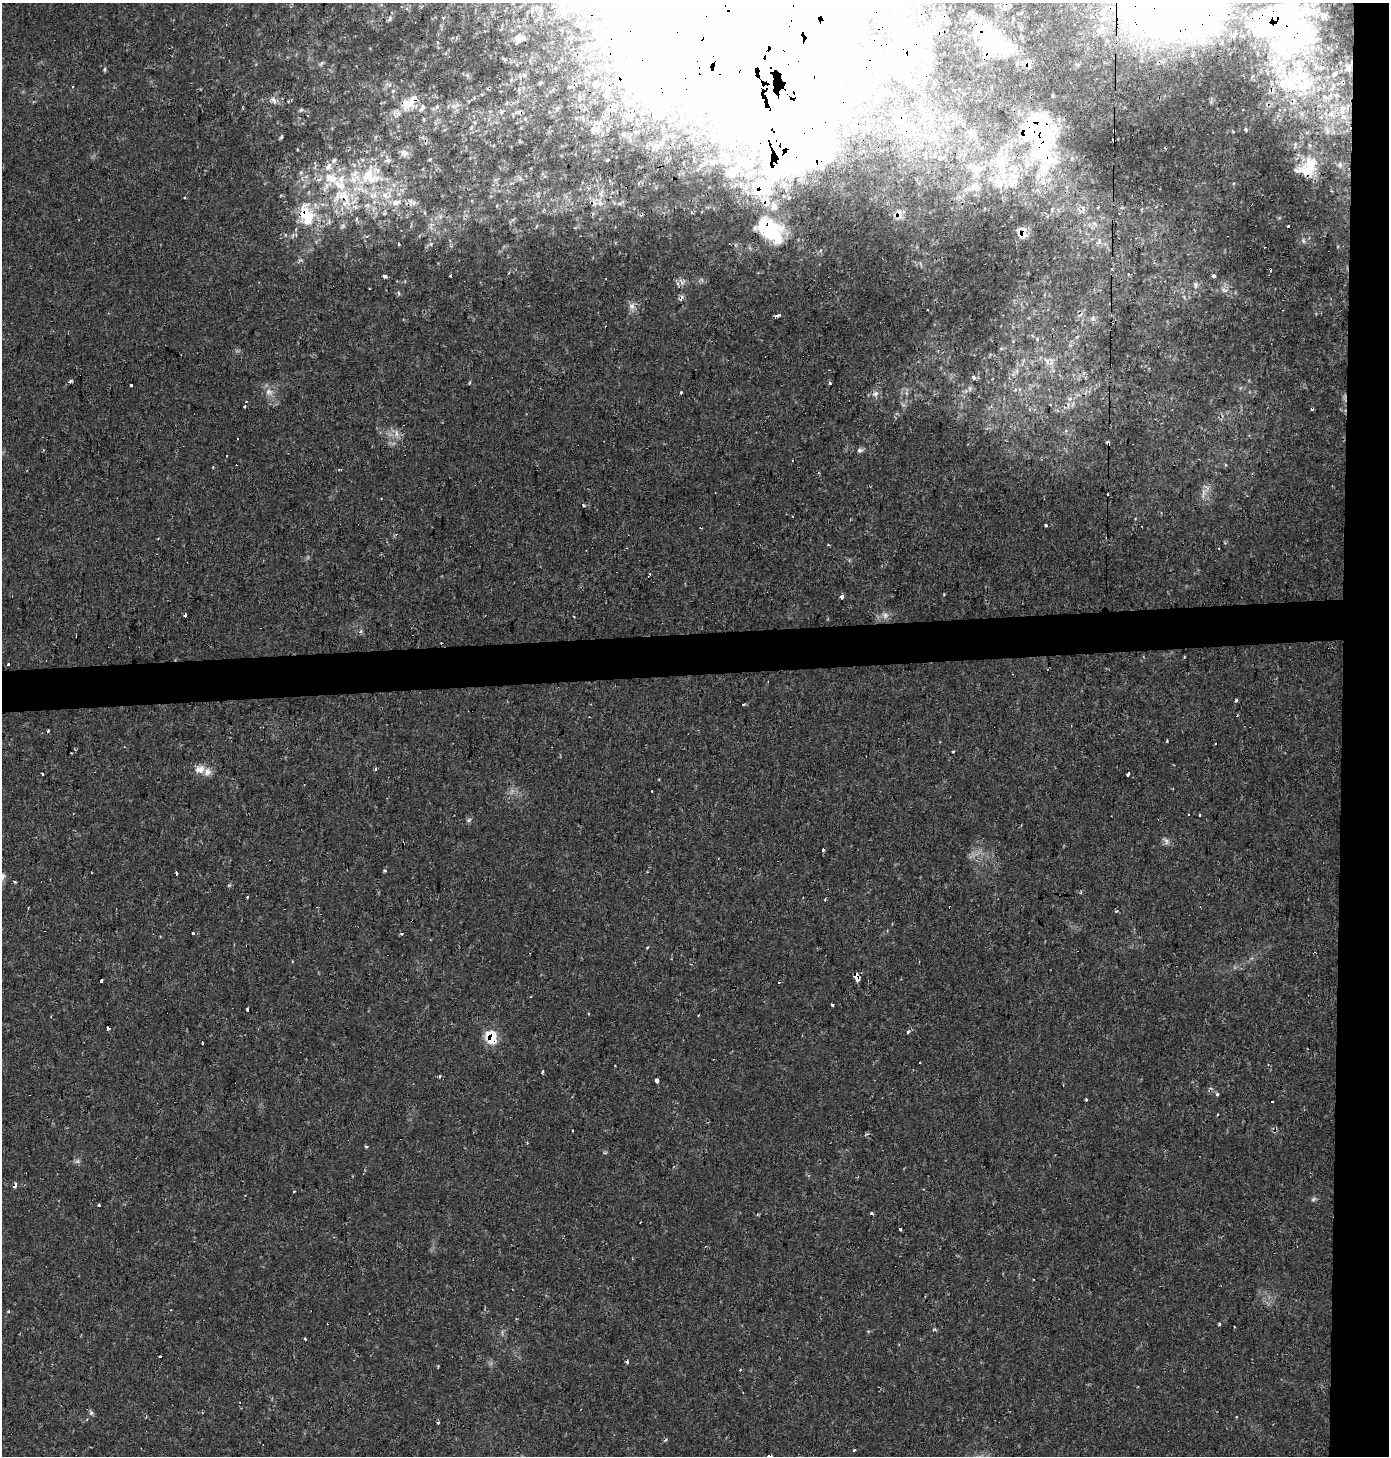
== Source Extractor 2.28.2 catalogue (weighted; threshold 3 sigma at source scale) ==
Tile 6 of 3 x 3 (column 3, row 2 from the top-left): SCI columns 2783-4169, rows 1487-2940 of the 4170 x 4428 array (HDU 1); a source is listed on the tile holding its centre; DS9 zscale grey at full resolution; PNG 1391 x 1458 px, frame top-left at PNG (2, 3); no overlay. Shown black and unused: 6% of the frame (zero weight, under 2 of 3 exposures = <1% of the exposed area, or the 3 px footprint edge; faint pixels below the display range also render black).
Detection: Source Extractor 2.28.2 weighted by HDU 2 'WHT'; one run over the whole footprint, this tile lists its part. Background 0.0306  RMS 0.0027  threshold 0.0123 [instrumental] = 3 sigma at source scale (4.5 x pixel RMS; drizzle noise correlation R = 1.50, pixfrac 1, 0.0396/0.0396 arcsec/px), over >= 5 px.
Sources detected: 268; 1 too faint to see at this stretch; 32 inside a brighter object's white glare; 44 cosmic-ray / hot-pixel residue — not listed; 37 inside a brighter listed object's ellipse — not listed separately; the other 154 listed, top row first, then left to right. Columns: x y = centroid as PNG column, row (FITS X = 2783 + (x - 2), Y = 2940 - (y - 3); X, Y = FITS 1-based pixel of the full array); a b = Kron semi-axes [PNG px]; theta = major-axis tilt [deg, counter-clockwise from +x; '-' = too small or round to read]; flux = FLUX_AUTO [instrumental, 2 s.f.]
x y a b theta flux
573 7 11 7 42 1.7
1004 8 9 4 88 0.85
1111 8 8 6 -50 1.8
969 13 11 7 63 1.2
390 19 9 5 63 0.79
1279 20 56 37 23 100
935 22 11 7 -8 1.1
518 38 10 9 - 1.6
994 44 44 23 28 17
321 63 8 5 49 0.54
1029 63 10 5 -84 0.89
105 69 7 3 89 0.37
524 75 6 5 - 0.66
784 79 71 48 71 2200
1295 79 125 67 -65 89
596 83 10 7 -15 1.3
274 100 12 7 -61 1.3
410 102 30 14 38 6.6
630 102 15 6 21 2.2
301 110 6 5 - 0.45
626 117 11 8 -31 1.7
659 117 14 5 7 0.91
1037 125 27 19 34 48
945 126 12 5 -32 1.1
1114 130 3 3 - 0.36
1246 130 5 3 - 0.35
910 131 25 21 -26 11
602 134 6 4 -73 0.4
281 137 5 3 - 0.57
934 138 19 9 -55 3.7
657 146 6 5 - 0.61
404 153 12 8 -21 1.3
722 154 12 10 -42 2.4
334 160 9 7 32 1.1
608 160 3 2 - 0.43
748 164 27 17 13 12
976 169 17 15 4 4.8
1043 170 78 45 75 38
301 172 7 6 - 0.73
370 176 41 30 -3 23
521 179 6 4 -70 0.47
975 187 15 11 -44 2.6
184 197 3 3 - 0.36
342 197 37 28 -38 24
396 202 14 8 9 2.3
600 203 12 6 -78 1.7
1098 207 4 3 - 0.28
544 210 5 4 - 0.4
384 213 6 4 19 0.39
306 214 28 19 -75 15
899 215 11 9 88 1.9
1094 224 13 6 -47 1.5
537 226 5 4 - 0.39
1288 226 3 3 - 0.55
771 230 39 23 -40 26
1303 240 8 5 -82 0.68
1099 241 12 6 70 1.4
399 244 3 2 - 0.45
1264 247 3 2 - 0.28
385 276 5 4 - 0.81
1213 276 3 3 - 1.7
682 282 11 9 -48 1.3
1195 285 10 5 -85 0.87
1225 290 10 5 -21 0.98
682 298 9 6 64 0.82
632 306 10 9 - 1.6
778 315 6 3 11 1.2
1092 319 8 3 75 0.59
606 327 3 3 - 0.42
1001 349 6 4 1 0.4
1048 362 14 10 -42 3
1017 371 9 4 82 0.92
1073 376 5 5 - 0.45
973 377 4 3 - 2.3
70 381 3 3 - 1.1
469 383 5 3 - 0.25
829 383 3 3 - 0.8
131 385 3 3 - 1
269 392 12 9 -27 2.1
681 393 3 2 - 2
875 394 9 7 57 1.2
1069 399 7 6 - 0.83
246 401 3 3 - 0.23
245 407 3 3 - 0.4
397 433 11 5 -80 1.3
1108 443 4 3 - 2.4
859 450 8 7 - 0.84
1108 494 3 3 - 0.82
1203 494 17 4 81 1.4
583 505 3 3 - 2
1046 525 3 3 - 0.47
701 527 3 2 - 0.28
828 545 3 3 - 0.28
650 574 3 3 - 0.56
842 597 4 3 - 2.6
185 615 4 3 - 8.1
885 615 10 9 - 1.5
360 632 4 4 - 0.78
1184 657 4 2 - 0.26
1236 700 3 3 - 1.7
744 704 3 3 - 0.77
1167 741 3 2 - 1.1
953 752 3 2 - 0.39
200 770 9 8 - 3.1
42 774 3 3 - 0.58
1128 774 4 3 - 0.92
1199 815 3 3 - 0.43
469 820 8 5 28 0.61
1166 841 12 6 -55 1
403 843 3 2 - 0.28
823 850 4 3 - 0.98
385 871 3 3 - 0.67
176 873 3 3 - 0.73
15 882 3 3 - 0.57
229 885 5 4 - 0.36
825 899 3 2 - 0.44
950 907 3 3 - 0.77
1116 911 3 3 - 0.47
193 934 3 3 - 3.1
401 934 4 3 - 0.47
247 946 3 2 - 0.42
647 948 3 3 - 0.81
857 977 7 4 -74 24
102 981 3 3 - 9.5
779 982 3 2 - 0.39
832 1004 3 3 - 3.6
248 1009 4 3 - 2.2
588 1014 3 3 - 0.38
698 1016 3 2 - 0.28
108 1028 4 4 - 1.3
908 1032 4 3 - 2.8
491 1037 10 8 -76 10
202 1043 2 2 - 0.4
543 1072 4 3 - 0.82
439 1076 3 3 - 0.8
656 1080 4 3 - 11
1217 1094 3 3 - 1.8
1086 1100 3 3 - 0.52
366 1147 3 3 - 1.3
77 1161 7 5 28 0.67
15 1185 7 4 78 0.78
293 1191 3 2 - 0.35
1313 1199 8 5 40 0.63
99 1205 3 3 - 1
871 1213 3 3 - 9.5
1219 1324 4 3 - 0.92
934 1329 6 4 18 0.47
305 1339 3 2 - 1.7
438 1366 3 2 - 0.27
740 1370 3 3 - 0.61
91 1413 6 6 - 0.6
87 1419 4 3 - 0.28
438 1423 3 3 - 0.4
854 1450 3 3 - 0.78
Overlapping masked pixels (flux is a lower limit): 30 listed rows (the first 20) at x y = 1004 8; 1111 8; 1279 20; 994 44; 1029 63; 784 79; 1295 79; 596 83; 410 102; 1037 125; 1114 130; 910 131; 1043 170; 342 197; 306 214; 899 215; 771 230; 682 298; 606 327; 1108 443
Isophote crosses this tile's border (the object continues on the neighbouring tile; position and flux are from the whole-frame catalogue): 3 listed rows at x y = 1111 8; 1279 20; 784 79
Unlisted compact peaks at least as high as the median listed source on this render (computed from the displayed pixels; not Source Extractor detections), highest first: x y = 431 244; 399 293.